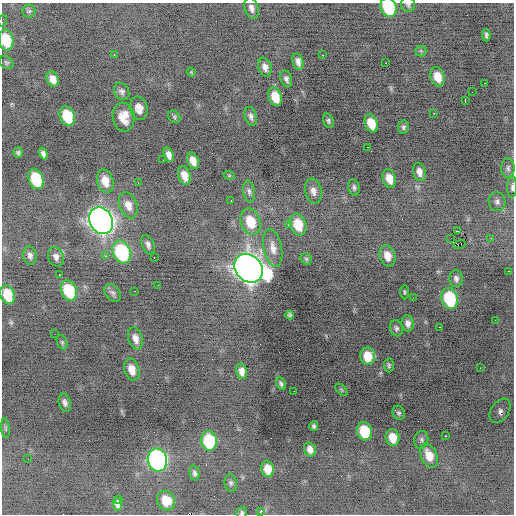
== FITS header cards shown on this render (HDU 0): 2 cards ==
NAXIS1  =                  512 / Axis length
NAXIS2  =                  512 / Axis length

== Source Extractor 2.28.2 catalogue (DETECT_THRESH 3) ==
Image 512 x 512 px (HDU 0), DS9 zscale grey, 1 PNG px = 1 image px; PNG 516 x 516 px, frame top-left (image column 1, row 512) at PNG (2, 3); each listed source drawn as its Kron ellipse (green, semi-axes under 4 px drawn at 4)
Background -0.768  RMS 0.97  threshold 2.9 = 3 sigma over >= 5 px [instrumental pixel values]
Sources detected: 120; all 120 listed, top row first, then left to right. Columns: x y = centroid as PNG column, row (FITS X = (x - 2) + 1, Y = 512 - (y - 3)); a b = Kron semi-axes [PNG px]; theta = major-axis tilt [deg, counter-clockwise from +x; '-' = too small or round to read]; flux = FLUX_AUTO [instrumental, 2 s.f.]
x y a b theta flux
408 4 7 6 - 160
389 7 10 7 -64 3500
251 8 11 7 -72 280
29 11 6 6 - 140
3 21 6 2 78 150
486 35 6 3 -88 150
6 40 10 7 -79 2300
421 51 5 5 - 120
114 55 3 2 - 220
322 55 3 2 - 470
6 62 7 6 - 120
298 62 8 5 -76 320
385 63 3 2 - 73
265 67 9 6 -71 370
191 72 4 3 - 55
437 77 10 6 -72 940
53 79 8 6 -63 480
286 79 8 5 -73 210
485 83 2 2 - 47
122 91 9 7 -59 220
472 92 2 2 - 22
275 97 9 6 -72 1200
465 100 4 2 - 90
139 108 12 8 -73 500
434 113 3 2 - 170
67 116 10 7 -70 2500
251 116 10 6 -72 220
124 117 14 11 -80 940
174 117 7 5 -46 110
328 121 7 5 -75 130
371 123 9 6 -69 1100
403 127 7 5 82 140
368 147 3 2 - 51
18 153 5 5 - 110
43 154 6 4 -73 210
169 155 7 5 -70 380
163 160 2 2 - 67
193 161 8 5 -70 590
508 168 10 6 -89 200
419 172 9 6 -76 400
184 175 9 6 -72 660
229 175 6 3 -19 69
389 178 9 6 -73 760
36 179 10 7 -70 2900
105 181 12 8 -74 910
138 183 3 2 - 91
354 187 8 5 -74 170
512 187 11 5 88 200
249 191 11 5 -81 230
313 191 12 8 -79 420
231 200 3 2 - 100
497 202 9 8 - 280
128 205 13 8 -70 670
101 221 14 11 -61 47000
251 222 13 9 -71 1800
288 225 2 2 - 390
298 225 11 8 -72 1600
458 231 3 2 - 480
451 238 2 2 - 240
491 238 3 2 - 110
459 244 6 3 18 1700
148 245 10 6 -68 240
273 248 19 9 -79 610
122 252 12 8 -69 6000
30 256 9 6 -78 260
106 256 3 3 - 120
387 256 11 7 -76 770
56 257 10 7 -66 330
154 257 3 2 - 130
306 259 6 5 - 99
248 268 15 13 -46 68000
509 271 3 2 - 250
59 275 3 2 - 500
456 279 8 6 -85 230
158 285 2 2 - 54
69 291 11 7 -69 2900
134 291 2 2 - 95
404 292 7 3 -90 76
113 293 10 7 -49 210
8 295 10 7 -72 1700
413 297 2 2 - 33
450 298 11 8 -74 3800
290 315 4 3 - 110
495 320 2 2 - 73
408 323 8 6 -83 320
440 327 3 2 - 74
396 328 8 6 -74 170
54 334 2 2 - 43
135 338 11 7 -73 480
62 342 7 5 -66 110
368 356 8 7 - 1200
389 365 7 5 -88 110
480 368 2 2 - 360
132 370 11 7 -73 800
242 371 8 5 -79 440
281 384 7 4 -64 150
341 390 7 4 -45 93
294 391 2 2 - 36
65 403 9 6 -77 250
500 411 13 8 56 19
399 413 7 6 - 140
314 426 5 3 - 110
5 428 10 4 -85 110
364 431 9 7 -74 2500
445 436 3 2 - 420
393 438 8 7 - 1000
421 440 9 7 74 190
209 441 10 7 -80 4000
310 449 7 6 - 390
429 455 13 8 -66 870
28 459 2 2 - 64
157 460 11 9 -75 17000
268 469 8 6 -83 900
194 473 8 5 -78 180
231 483 9 6 -83 160
119 499 3 2 - 340
166 501 10 8 -62 1300
117 504 7 4 -82 66
260 512 3 3 - 630
242 513 6 5 - 100
At the frame edge (FLAGS 8, measured only in part): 6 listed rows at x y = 408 4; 389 7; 3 21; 6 40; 512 187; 242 513